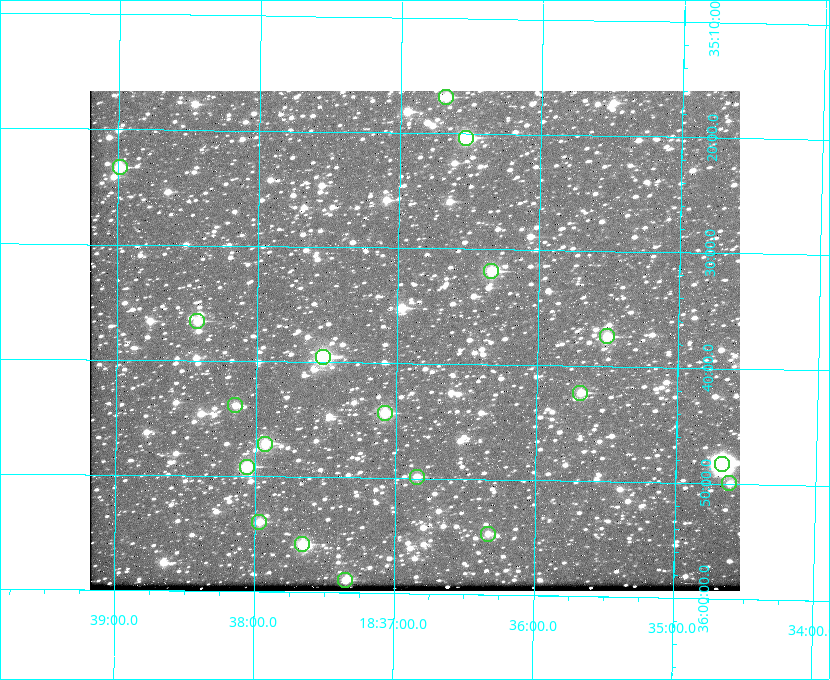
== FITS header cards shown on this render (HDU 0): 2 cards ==
NAXIS1  =                  650 / Width of table row in bytes
NAXIS2  =                  500 / Number of rows in table

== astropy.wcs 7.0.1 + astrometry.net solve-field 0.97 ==
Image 650 x 500 px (HDU 0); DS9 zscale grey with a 90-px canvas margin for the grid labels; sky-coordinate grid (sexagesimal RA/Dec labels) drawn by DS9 from the SOLVED WCS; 19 Tycho-2 reference stars matched to detected sources circled (green)
Header WCS: none
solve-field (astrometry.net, Tycho-2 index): SOLVED blind (the file carries no WCS)
Solved WCS: RA---TAN-SIP/DEC--TAN-SIP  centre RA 18:36:53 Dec +35:38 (279.22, +35.63 deg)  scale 5.21 arcsec/px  FOV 56.5' x 43.4'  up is +179 deg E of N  parity flipped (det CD > 0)
(file carries no celestial WCS; the grid is the blind solution)
Tycho-2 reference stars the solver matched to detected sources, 19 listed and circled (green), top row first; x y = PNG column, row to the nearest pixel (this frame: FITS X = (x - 90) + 1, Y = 500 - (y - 91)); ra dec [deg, ICRS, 3 dp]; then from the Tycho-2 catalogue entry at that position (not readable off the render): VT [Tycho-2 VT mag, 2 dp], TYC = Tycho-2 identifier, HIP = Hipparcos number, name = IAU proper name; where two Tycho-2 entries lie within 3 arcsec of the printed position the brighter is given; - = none
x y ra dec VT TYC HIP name
446 97 279.169 +35.281 10.53 2645-756-1 - -
466 138 279.134 +35.339 9.91 2645-980-1 - -
120 167 279.747 +35.388 10.29 2645-648-1 - -
491 271 279.085 +35.532 9.84 2645-710-1 - -
197 321 279.606 +35.610 10.50 2645-565-1 - -
607 336 278.877 +35.623 10.37 2632-1282-1 - -
323 357 279.382 +35.660 8.88 2649-136-1 91311 -
580 393 278.922 +35.705 10.37 2636-96-1 - -
235 405 279.537 +35.731 11.00 2649-31-1 - -
385 413 279.271 +35.739 10.27 2649-22-1 - -
265 444 279.483 +35.786 9.96 2649-1276-1 - -
722 464 278.667 +35.805 7.78 2636-68-1 91080 -
247 467 279.516 +35.819 10.07 2649-1464-1 - -
417 477 279.212 +35.831 10.99 2649-1529-1 - -
729 483 278.654 +35.833 11.29 2636-133-1 - -
259 522 279.492 +35.899 10.86 2649-1492-1 - -
488 534 279.083 +35.912 11.42 2649-1448-1 - -
302 544 279.414 +35.931 10.32 2649-1381-1 - -
345 580 279.337 +35.982 10.50 2649-1232-1 - -